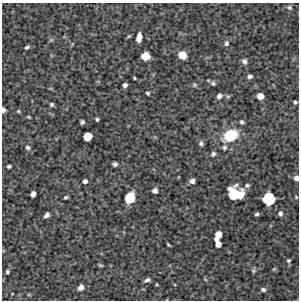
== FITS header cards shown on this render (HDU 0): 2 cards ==
NAXIS1  =                  297 /Length X axis
NAXIS2  =                  298 /Length Y axis

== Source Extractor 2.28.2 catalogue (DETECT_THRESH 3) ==
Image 297 x 298 px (HDU 0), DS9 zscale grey, 1 PNG px = 1 image px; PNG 301 x 302 px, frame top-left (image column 1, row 298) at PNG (2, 3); no overlay
Background 5240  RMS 260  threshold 787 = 3 sigma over >= 5 px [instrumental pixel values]
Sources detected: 61; all 61 listed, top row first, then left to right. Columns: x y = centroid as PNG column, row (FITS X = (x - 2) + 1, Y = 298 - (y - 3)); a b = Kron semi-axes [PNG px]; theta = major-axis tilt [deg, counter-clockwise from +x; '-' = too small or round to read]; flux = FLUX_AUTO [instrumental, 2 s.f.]
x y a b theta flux
289 7 7 6 - 42000
129 36 5 3 - 22000
139 37 8 5 82 170000
51 40 6 6 - 32000
226 43 7 5 73 48000
72 44 6 4 71 19000
27 47 5 3 - 38000
182 55 7 6 - 220000
145 56 7 6 - 240000
244 61 6 5 - 60000
250 77 6 4 14 49000
134 78 3 2 - 19000
213 83 6 5 - 40000
125 85 4 4 - 61000
194 85 6 6 - 30000
147 93 4 3 - 30000
219 96 5 5 - 77000
260 96 6 5 - 180000
228 97 6 4 0 25000
295 102 3 3 - 29000
52 104 4 4 - 34000
3 110 5 3 - 68000
18 111 5 4 - 23000
29 117 5 3 - 21000
97 119 4 3 - 31000
82 122 4 4 - 41000
242 122 4 3 - 39000
230 135 16 11 28 630000
87 136 7 6 - 350000
201 143 6 5 - 47000
28 147 7 6 - 50000
224 147 6 6 - 36000
213 154 6 5 - 46000
115 164 5 4 - 48000
9 166 4 3 - 33000
296 178 5 4 - 88000
85 181 4 4 - 63000
192 181 5 4 - 80000
247 185 6 5 - 38000
155 191 5 5 - 62000
234 193 12 10 -9 860000
33 194 5 4 - 90000
66 197 4 3 - 32000
130 197 9 7 65 390000
296 197 4 2 - 16000
269 199 9 9 - 890000
280 213 5 5 - 49000
257 214 4 3 - 34000
47 215 6 4 46 67000
218 235 8 5 65 250000
218 244 5 5 - 140000
168 245 4 2 - 21000
288 261 4 4 - 28000
100 265 5 3 - 24000
253 270 6 4 69 30000
7 272 3 3 - 30000
205 279 5 3 - 16000
147 280 7 4 25 55000
157 284 5 3 - 17000
81 287 6 5 - 100000
263 290 6 4 -16 37000
At the frame edge (FLAGS 8, measured only in part): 2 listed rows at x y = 3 110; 296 178